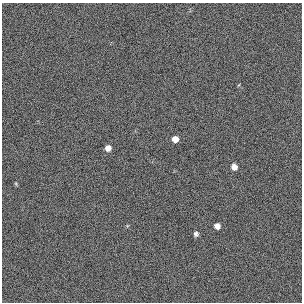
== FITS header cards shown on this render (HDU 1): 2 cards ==
NAXIS1  =                  300 / length of original image axis
NAXIS2  =                  300 / length of original image axis

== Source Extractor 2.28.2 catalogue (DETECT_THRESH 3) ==
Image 300 x 300 px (HDU 1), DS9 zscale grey, 1 PNG px = 1 image px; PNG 304 x 304 px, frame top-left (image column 1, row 300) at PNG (2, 3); no overlay
Background 384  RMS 67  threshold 200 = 3 sigma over >= 5 px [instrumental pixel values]
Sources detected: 6; all 6 listed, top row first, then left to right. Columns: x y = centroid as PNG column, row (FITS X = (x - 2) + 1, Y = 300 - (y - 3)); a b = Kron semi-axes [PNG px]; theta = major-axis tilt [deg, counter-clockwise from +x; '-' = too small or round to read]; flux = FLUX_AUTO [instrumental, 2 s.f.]
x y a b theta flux
175 139 6 6 - 33000
108 148 6 6 - 25000
234 167 6 6 - 27000
16 184 5 3 - 4600
217 226 6 5 - 26000
196 234 6 5 - 12000